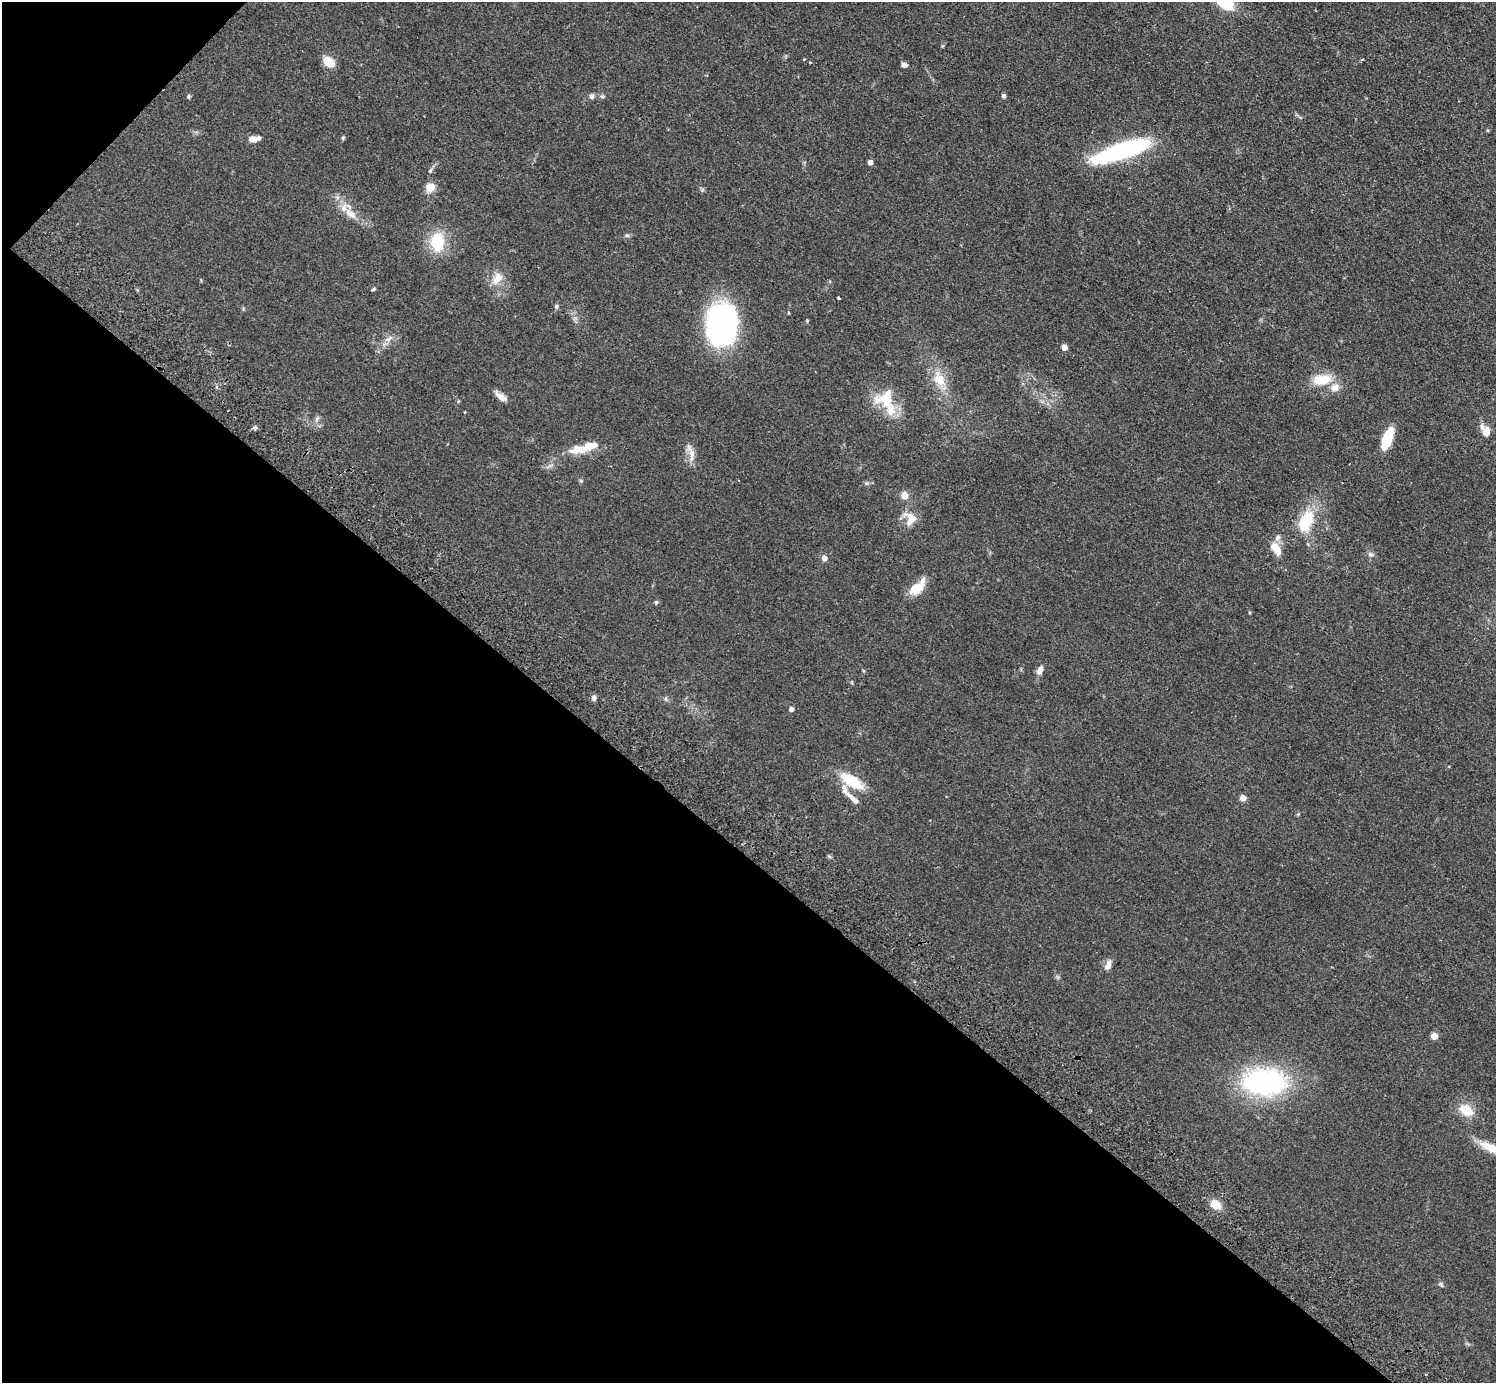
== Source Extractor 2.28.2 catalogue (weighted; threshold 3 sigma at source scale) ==
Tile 9 of 4 x 4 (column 1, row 3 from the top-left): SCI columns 41-1534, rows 1724-3104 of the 6059 x 6069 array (HDU 1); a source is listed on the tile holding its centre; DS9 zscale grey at full resolution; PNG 1498 x 1385 px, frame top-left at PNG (2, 2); no overlay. Shown black and unused: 40% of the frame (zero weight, under 2 of 3 exposures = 3% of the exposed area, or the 3 px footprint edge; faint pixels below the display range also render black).
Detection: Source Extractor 2.28.2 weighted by HDU 2 'WHT'; one run over the whole footprint, this tile lists its part. Background 0.0531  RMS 0.0077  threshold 0.0348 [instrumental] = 3 sigma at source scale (4.5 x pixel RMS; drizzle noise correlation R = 1.50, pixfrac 1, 0.05/0.05 arcsec/px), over >= 5 px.
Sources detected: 71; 1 cosmic-ray / hot-pixel residue — not listed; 6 inside a brighter listed object's ellipse — not listed separately; the other 64 listed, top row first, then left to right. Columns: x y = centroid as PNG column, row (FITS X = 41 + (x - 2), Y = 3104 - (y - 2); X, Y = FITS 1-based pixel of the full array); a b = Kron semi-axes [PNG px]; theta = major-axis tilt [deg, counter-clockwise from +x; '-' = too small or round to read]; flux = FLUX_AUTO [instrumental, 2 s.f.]
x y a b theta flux
1225 3 19 10 -30 25
804 59 3 3 - 0.51
1362 59 4 3 - 0.87
329 62 13 8 -39 12
810 62 5 3 - 0.57
904 65 6 5 - 2.5
188 96 6 4 -90 0.99
592 96 7 6 - 2.3
602 96 7 5 19 1.3
1004 96 6 5 - 1.5
343 138 5 5 - 0.93
254 139 13 7 7 5.9
1122 150 64 14 19 100
870 162 4 4 - 5
430 170 7 4 69 1.4
430 187 10 10 - 8.4
350 214 20 11 -36 9.7
627 235 7 4 -19 1.4
437 242 22 15 -88 27
497 278 19 11 59 9.3
373 289 6 4 28 0.99
839 298 3 3 - 1.7
556 306 7 5 88 1.3
807 321 5 4 - 0.84
722 325 37 24 -90 180
389 339 13 6 34 4.1
1064 347 5 4 - 7.4
939 379 23 15 -56 16
1322 380 24 12 9 18
501 397 16 6 -38 5.9
886 398 28 24 22 25
317 419 9 5 66 2.1
255 428 6 5 - 1.5
1486 432 12 8 87 6.3
1387 439 17 6 69 41
577 450 30 12 6 13
691 453 28 8 -76 6.8
581 481 6 4 -44 0.95
866 483 7 4 -19 1.2
905 495 5 4 - 19
911 519 17 13 74 11
1306 521 29 16 65 28
1277 538 10 6 63 2.8
1276 549 15 8 -58 11
1370 554 9 6 -29 2.1
824 558 6 6 - 3.6
916 589 21 12 40 14
656 602 5 5 - 1.1
1040 670 12 7 63 4.2
852 682 5 3 - 0.73
594 698 7 5 -87 2.6
666 699 7 4 -90 1.2
791 709 4 4 - 3.9
852 781 24 10 -32 29
1243 798 4 4 - 11
853 799 20 6 -44 5.3
1298 814 5 4 - 0.83
1108 965 13 7 65 4.8
1434 1036 5 5 - 15
1264 1082 45 26 -2 130
1466 1110 15 10 -29 16
1491 1148 31 10 -24 13
1215 1204 12 9 -33 10
1441 1284 7 6 - 1.5
Isophote crosses this tile's border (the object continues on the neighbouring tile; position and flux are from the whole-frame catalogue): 2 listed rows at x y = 1225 3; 1491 1148